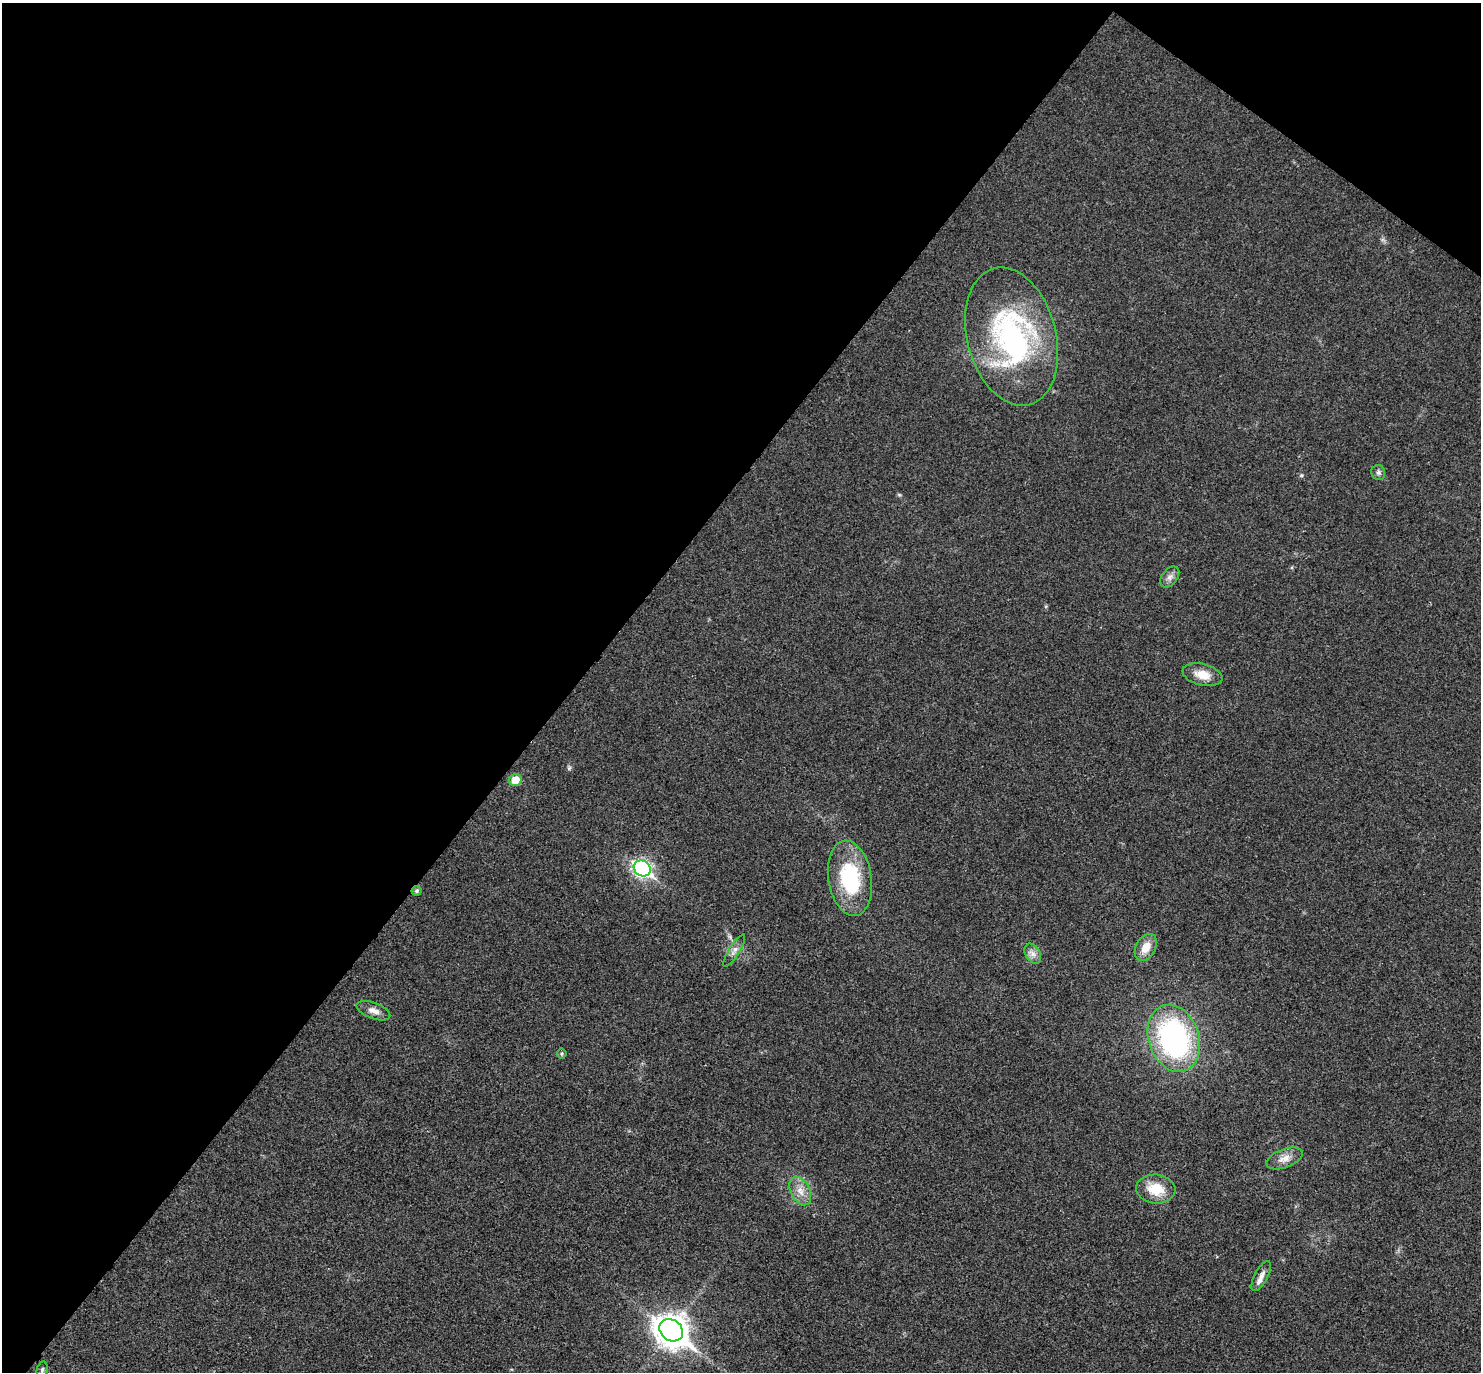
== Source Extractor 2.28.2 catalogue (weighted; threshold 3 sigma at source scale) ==
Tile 2 of 4 x 4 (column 2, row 1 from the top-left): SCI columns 1485-2963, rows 4405-5774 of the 5923 x 5927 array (HDU 1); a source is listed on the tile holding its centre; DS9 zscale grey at full resolution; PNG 1483 x 1374 px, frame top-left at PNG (2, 3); each listed source drawn as its Kron ellipse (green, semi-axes under 4 px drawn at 4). Shown black and unused: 41% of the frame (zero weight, under 3 of 4 exposures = <1% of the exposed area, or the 3 px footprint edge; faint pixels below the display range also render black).
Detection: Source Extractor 2.28.2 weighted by HDU 2 'WHT'; one run over the whole footprint, this tile lists its part. Background 0.0226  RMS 0.0056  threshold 0.0254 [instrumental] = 3 sigma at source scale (4.5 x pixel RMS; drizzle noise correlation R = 1.50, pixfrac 1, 0.05/0.05 arcsec/px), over >= 5 px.
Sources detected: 20; all 20 listed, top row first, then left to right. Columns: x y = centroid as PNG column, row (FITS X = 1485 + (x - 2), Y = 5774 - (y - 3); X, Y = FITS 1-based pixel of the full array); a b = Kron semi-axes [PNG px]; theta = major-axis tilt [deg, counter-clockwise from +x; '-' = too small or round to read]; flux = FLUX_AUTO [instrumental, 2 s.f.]
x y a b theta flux
1012 336 70 44 -75 120
1378 473 7 7 - 1.6
1170 577 12 7 52 2.6
1202 675 20 11 -13 7.6
515 780 6 6 - 10
642 868 9 7 -37 170
850 878 38 21 -81 45
417 891 5 5 - 1.2
1146 947 14 10 60 7.1
734 951 19 5 58 2.7
1033 954 11 7 -59 2.9
373 1011 18 8 -21 4.1
1174 1038 34 25 -72 120
562 1054 5 5 - 0.92
1284 1158 19 9 20 5.2
1156 1189 19 14 -6 13
800 1191 15 9 -63 5.7
1261 1276 16 6 61 3.6
671 1330 13 10 -37 890
42 1370 8 5 79 1.3
Overlapping masked pixels (flux is a lower limit): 1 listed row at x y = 417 891